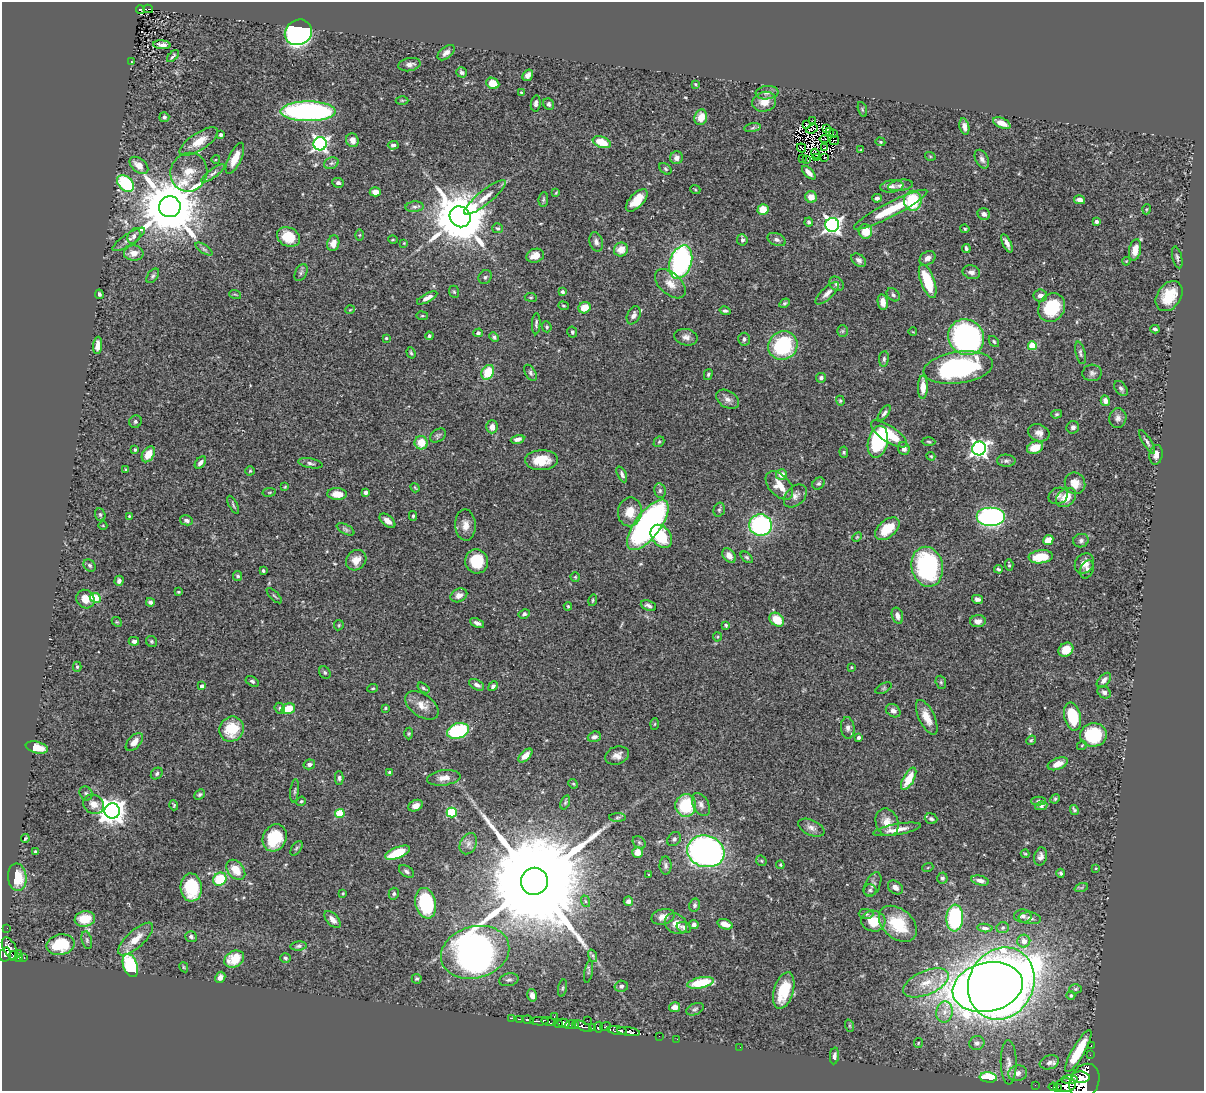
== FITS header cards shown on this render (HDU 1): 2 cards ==
NAXIS1  =                 1202
NAXIS2  =                 1089

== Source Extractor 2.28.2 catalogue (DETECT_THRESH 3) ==
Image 1202 x 1089 px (HDU 1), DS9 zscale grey, 1 PNG px = 1 image px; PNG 1206 x 1093 px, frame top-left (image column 1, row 1089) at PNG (2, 2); each listed source drawn as its Kron ellipse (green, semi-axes under 4 px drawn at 4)
Background 0.718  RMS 0.029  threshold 0.0873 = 3 sigma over >= 5 px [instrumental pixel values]
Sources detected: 458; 4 with non-positive FLUX_AUTO (blend fragments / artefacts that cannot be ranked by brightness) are neither listed nor drawn; the other 454 listed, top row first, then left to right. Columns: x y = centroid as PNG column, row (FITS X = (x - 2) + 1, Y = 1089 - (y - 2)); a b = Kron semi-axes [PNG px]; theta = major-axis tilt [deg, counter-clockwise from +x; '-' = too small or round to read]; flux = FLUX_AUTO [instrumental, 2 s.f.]
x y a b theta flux
148 9 5 2 - 21
140 10 4 4 - 34
298 32 14 12 32 510
162 45 9 4 -6 10
446 53 10 5 39 9.3
173 56 7 3 45 3.5
131 62 4 3 - 1.5
409 65 11 6 12 11
462 72 5 5 - 5.1
528 75 6 5 - 8.7
493 83 7 5 -25 34
695 84 4 3 - 1.8
521 92 4 3 - 2
767 93 11 6 7 9
402 100 6 4 0 3.1
764 102 12 10 16 24
536 103 8 5 81 5.6
549 104 6 5 - 4.4
862 109 8 3 -71 2.9
308 111 27 10 0 500
164 117 5 5 - 3.6
701 117 8 6 73 23
812 121 2 2 - 1.5
1002 123 9 5 -23 18
806 125 3 2 - 1.7
964 127 8 5 -78 9.8
753 128 8 4 10 3.7
827 128 3 2 - 0.68
812 129 6 2 22 1.9
829 131 2 2 - 0.14
833 134 3 2 - 1.6
221 135 3 3 - 6.4
824 139 4 2 - 0.9
352 140 7 6 - 13
834 141 5 2 - 0.1
199 142 22 8 33 33
602 142 9 5 -20 42
880 142 5 4 - 2.4
320 144 6 6 - 600
393 145 5 4 - 4.4
801 148 5 2 - 0.61
825 148 2 2 - 0.36
860 150 3 2 - 1.3
815 154 5 2 - 1.1
930 156 5 3 - 2
824 157 3 2 - 2.6
235 158 17 6 65 27
676 158 6 6 - 11
803 158 2 2 - 1.2
816 158 2 2 - 0.72
216 159 4 3 - 1.6
982 159 10 6 -62 8.3
807 160 3 2 - 0.67
331 163 7 5 20 4.8
139 165 11 6 -40 20
665 169 7 5 -42 3.5
189 172 19 18 - 37
213 173 14 4 36 6.7
809 173 8 4 -44 10
126 183 10 7 -42 140
338 183 6 5 - 4.2
900 185 12 5 8 7.3
892 186 12 6 7 8.3
695 189 5 3 - 2
375 192 5 4 - 14
556 193 4 2 - 1.8
485 197 26 7 39 24
811 197 6 5 - 20
877 198 5 4 - 6.1
543 200 7 4 83 3.4
637 200 14 7 46 36
1080 200 5 4 - 9.6
913 201 10 8 -88 94
170 207 11 10 - 19000
415 207 9 5 4 5.5
1147 209 5 3 - 1.7
763 210 5 5 - 42
891 210 41 7 27 78
984 214 6 5 - 7.7
460 217 11 10 - 13000
809 222 4 4 - 4.5
1096 222 4 3 - 8
832 225 7 7 - 800
498 228 5 5 - 3.3
965 229 4 3 - 2.5
865 231 7 6 - 34
360 235 5 3 - 2.1
134 236 8 6 63 6.2
288 237 12 9 -26 46
129 239 19 5 34 11
393 240 5 3 - 1.8
742 240 5 5 - 4.8
776 240 10 6 -22 6.2
596 242 10 6 -74 7.7
333 243 8 6 74 17
404 243 3 3 - 1.5
1007 243 10 3 -65 9.2
966 248 4 3 - 4.4
204 249 10 4 -32 4.3
621 249 7 6 - 21
1135 250 11 6 77 23
134 253 10 7 -3 17
535 256 9 6 17 18
1177 257 11 5 -76 4.6
927 258 8 6 35 9.7
859 260 8 5 -39 6.9
1126 261 4 4 - 1.5
681 262 17 11 72 370
971 272 9 6 -14 8.3
301 273 9 5 63 5
153 276 8 5 53 4.3
485 277 7 6 - 4.1
928 281 18 7 -70 76
670 284 18 10 -42 23
836 284 8 6 -43 6.2
454 292 6 5 - 2.8
562 292 4 4 - 3.5
827 293 15 5 44 10
99 294 5 3 - 3.6
235 294 6 3 -19 2.2
893 295 7 5 -46 4.6
1040 296 7 6 - 12
1169 296 16 11 55 51
531 297 6 3 -8 2
427 298 11 4 28 11
883 302 8 5 -81 14
785 303 5 4 - 3.4
563 306 5 4 - 2.5
584 308 6 5 - 27
1052 308 15 13 56 93
350 310 5 3 - 1.6
725 311 6 4 -13 4.1
634 315 9 6 66 8.9
422 316 6 3 -7 2
536 324 10 4 87 4.3
547 327 5 4 - 3.3
1155 329 4 3 - 3.6
842 331 6 5 - 3
572 332 5 5 - 3.5
913 332 4 2 - 1.4
478 333 4 4 - 4.7
429 336 4 4 - 3.5
494 337 5 4 - 3.5
686 337 12 8 -12 10
966 337 18 17 - 530
386 338 3 3 - 2.2
744 339 6 6 - 5.4
994 341 6 4 -51 2.6
98 345 8 4 85 15
783 346 15 14 - 160
1032 346 4 4 - 74
411 353 6 4 -72 2.9
1080 353 11 5 -77 4.9
884 359 8 5 83 4.1
958 368 35 15 8 310
488 372 8 6 62 51
530 373 9 5 -59 4.7
1092 373 9 8 - 6.9
708 375 5 4 - 2.9
821 378 5 4 - 5
923 387 11 5 89 22
1121 388 8 5 -51 5.2
728 399 12 8 -29 11
840 401 5 4 - 2.3
1105 401 5 4 - 13
884 413 9 4 52 5.4
1057 414 5 4 - 3
1118 418 10 8 80 9.3
135 422 6 6 - 3.6
492 427 6 5 - 13
1073 427 6 6 - 6.4
1039 433 11 8 -22 14
889 434 21 8 -33 82
438 436 9 6 37 4.6
517 439 7 4 13 6.8
659 442 6 4 43 2.6
878 442 16 10 77 150
929 442 7 3 -2 2.5
1147 442 13 4 -57 5.9
421 443 7 6 - 34
904 448 6 5 - 11
1035 448 8 6 22 33
135 449 3 3 - 2.5
979 449 7 6 - 750
844 452 5 4 - 2.6
148 454 9 5 59 27
1156 455 10 6 82 12
931 456 4 3 - 2.1
541 460 16 10 3 42
1006 461 9 6 -1 5.8
200 463 7 4 50 8.1
310 463 12 4 -11 5.5
126 469 3 2 - 1.6
250 471 4 4 - 2.6
622 474 8 4 -65 5.9
781 475 5 5 - 16
1075 483 11 10 - 21
819 484 7 5 41 4.1
779 485 17 10 -47 30
285 487 4 4 - 2
415 488 5 3 - 2
660 491 7 5 -77 4.6
269 492 7 3 9 2
366 492 4 4 - 5.1
337 494 10 6 -3 23
795 496 13 9 44 11
1058 496 10 8 25 7.9
1066 497 11 8 40 32
233 505 10 3 -63 3.2
719 510 7 5 74 3.7
630 512 14 12 80 34
100 515 6 5 - 3.4
129 516 2 2 - 1.4
413 516 5 3 - 2.6
991 517 14 9 0 460
186 520 6 5 - 6.1
387 521 9 5 -40 11
465 525 16 10 -87 18
648 525 30 12 53 530
761 525 11 11 - 270
103 526 4 3 - 1.5
345 529 10 5 -28 4.1
887 529 14 8 41 46
661 536 13 9 -53 73
857 537 5 3 - 1.9
1048 540 5 4 - 18
1081 541 8 6 19 5.4
729 556 8 5 -55 13
747 557 7 4 -44 3.4
1041 557 12 6 6 47
356 560 11 9 46 20
477 561 12 11 - 63
1084 563 11 9 51 17
89 565 7 5 -46 4.2
1009 565 6 3 -85 2.6
927 567 20 15 -78 280
999 569 4 3 - 4.2
1087 569 9 6 71 6.8
263 571 3 3 - 2.9
238 576 5 4 - 4.1
575 577 5 4 - 2.4
119 581 5 4 - 7.1
179 592 4 3 - 2.4
459 595 9 6 25 11
274 596 10 2 -45 2.8
95 598 6 4 -28 68
85 599 10 8 -48 23
977 599 5 4 - 6.3
593 600 6 4 74 2.6
150 602 4 4 - 5.2
568 606 4 3 - 2.6
648 606 8 4 -22 5.8
524 614 6 4 28 4.5
897 616 8 5 -73 9.4
777 620 8 6 -40 39
978 621 8 6 3 11
117 622 5 4 - 2.2
477 623 7 4 -25 7.1
339 625 5 5 - 2.2
726 625 4 4 - 2.4
717 637 4 4 - 2.1
134 641 5 4 - 7.6
151 641 6 5 - 3.2
1066 650 8 6 38 31
77 667 5 4 - 2.4
851 667 4 3 - 2.3
325 673 6 5 - 3.6
1104 680 9 5 48 9.1
252 681 7 4 -31 3.9
941 682 7 5 -70 3.5
476 685 8 5 -29 7.8
202 686 4 3 - 6.6
493 686 5 4 - 5.3
373 688 5 3 - 2.1
423 688 7 4 -37 3.7
884 688 9 4 27 3.4
1104 692 7 5 -36 6.3
422 705 19 11 -35 23
280 708 6 5 - 3.6
385 708 3 2 - 2.1
288 709 7 5 19 45
893 711 8 6 -32 8.1
927 717 19 8 -64 25
1073 717 14 8 -77 85
655 724 6 3 87 2.3
848 728 11 7 -87 8.4
231 729 13 12 - 59
458 731 11 7 16 160
409 733 6 4 87 2.7
1093 735 13 11 6 110
594 737 6 5 - 6.8
858 737 3 3 - 5.9
1031 740 5 4 - 2.4
134 742 11 6 47 15
1082 745 5 3 - 1.8
37 747 11 5 -14 31
525 755 9 4 44 17
617 755 12 8 18 13
309 764 6 5 - 6.2
1058 764 10 5 20 16
390 772 4 3 - 3.9
157 773 6 5 - 4
339 778 7 4 90 3.9
444 778 17 7 7 16
909 779 12 5 61 44
573 784 5 4 - 2.4
295 791 11 3 84 4
86 793 7 6 - 4.1
200 794 6 4 44 3.4
1055 799 5 4 - 2.6
301 801 5 4 - 2.7
1039 801 7 4 0 4.1
565 802 7 4 70 3.3
94 804 11 9 -30 19
701 804 12 7 -62 10
174 805 5 3 - 2.6
686 805 11 10 - 100
416 806 7 5 25 14
1041 806 6 4 9 3.9
1074 810 5 3 - 3.5
112 811 8 7 - 2000
452 812 5 5 - 140
340 813 4 4 - 88
617 817 8 4 1 3.7
931 819 6 5 - 4.8
887 822 14 11 -69 22
811 828 14 7 -25 11
897 829 24 5 10 23
25 838 4 2 - 2.6
275 838 14 11 63 69
674 839 8 6 46 4.9
639 842 7 5 -41 4.1
468 844 11 8 63 9.8
296 848 8 4 56 3.6
706 851 19 15 -16 750
36 852 3 3 - 3.7
638 852 5 5 - 22
398 853 13 5 22 65
1025 854 4 4 - 2
1041 856 9 6 76 8.5
761 861 6 5 - 2.5
666 865 9 6 -89 5.5
780 865 4 3 - 2.3
928 867 5 3 - 1.7
1096 868 4 3 - 1.4
236 870 11 8 -50 31
407 871 8 5 -33 5.2
1061 873 4 3 - 4
649 875 3 2 - 1.5
17 877 14 9 -84 59
942 878 5 5 - 4.6
220 879 7 6 - 80
534 881 13 13 - 98000
980 881 9 4 -13 10
873 885 13 7 65 8.2
191 887 14 10 -86 96
895 887 8 6 -38 9.6
1081 888 7 4 19 3.3
870 890 6 5 - 4.1
343 893 4 3 - 1.9
394 894 6 5 - 3.8
585 901 6 4 -71 2.6
628 901 5 4 - 7
426 903 15 10 -78 170
694 905 6 5 - 5.3
866 914 7 5 -1 3.9
1023 916 9 6 -3 6.9
663 917 12 7 15 15
955 918 13 8 87 190
1030 918 11 6 -6 7.9
85 919 10 7 9 45
333 920 10 5 -48 11
873 921 12 10 -13 47
676 924 12 9 -35 18
694 924 5 4 - 6.7
725 924 8 5 -17 17
898 924 22 15 -41 88
684 927 7 5 -20 6.4
7 928 2 2 - 3.6
985 928 8 4 -4 5.3
1003 928 6 5 - 3.8
191 937 6 5 - 5.5
136 939 22 8 42 30
87 940 9 5 -77 4.5
1024 941 6 6 - 15
61 945 14 10 12 71
298 946 8 4 6 4
10 948 12 6 -62 450
475 952 35 25 16 1600
19 953 2 2 - 4.9
5 954 7 5 77 370
13 956 5 3 - 87
593 956 6 4 -72 3.5
18 957 3 3 - 58
24 958 3 2 - 12
285 958 5 4 - 3.2
234 959 10 8 30 40
130 965 12 7 -70 160
184 967 5 4 - 2.1
589 972 11 3 79 3.3
220 977 6 5 - 8.4
417 979 5 4 - 3.5
509 980 10 6 13 6.5
701 983 14 5 11 76
926 983 24 11 23 41
1001 983 37 32 63 3700
621 986 6 5 - 6
988 987 35 24 12 3100
563 988 9 3 79 3
1076 989 6 4 2 2.9
784 991 19 9 73 73
532 995 6 5 - 11
1071 996 4 4 - 3.9
674 1007 5 5 - 14
695 1009 9 5 23 4.9
944 1012 10 8 79 14
554 1017 3 2 - 62
511 1018 4 2 - 46
520 1019 3 2 - 56
528 1020 6 3 -8 130
587 1020 2 2 - 61
539 1021 9 3 -1 640
548 1022 7 3 -13 240
564 1023 6 4 -14 1100
559 1024 4 3 - 230
570 1025 6 4 16 170
575 1026 4 3 - 150
582 1026 10 4 -27 380
850 1026 6 4 -71 2.8
598 1027 5 4 - 210
605 1027 5 3 - 240
593 1028 3 3 - 150
617 1030 10 3 -7 690
629 1032 11 4 -8 710
659 1036 2 2 - 9
677 1039 2 2 - 7.7
918 1043 5 4 - 2.4
977 1043 7 7 - 7.2
1091 1046 3 2 - 12
740 1047 2 2 - 92
1078 1051 23 6 60 70
1090 1055 2 2 - 4.7
834 1056 8 4 85 6.5
1009 1062 22 8 -89 17
1049 1062 10 7 18 9.7
1018 1073 9 8 - 13
988 1077 9 5 -6 110
1081 1077 9 6 -2 1600
1070 1080 8 3 0 380
1084 1082 18 14 65 4800
1035 1085 2 2 - 6.5
1066 1085 10 7 4 810
1053 1087 5 3 - 150
1058 1087 3 2 - 120
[4 non-positive-flux detections neither listed nor drawn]